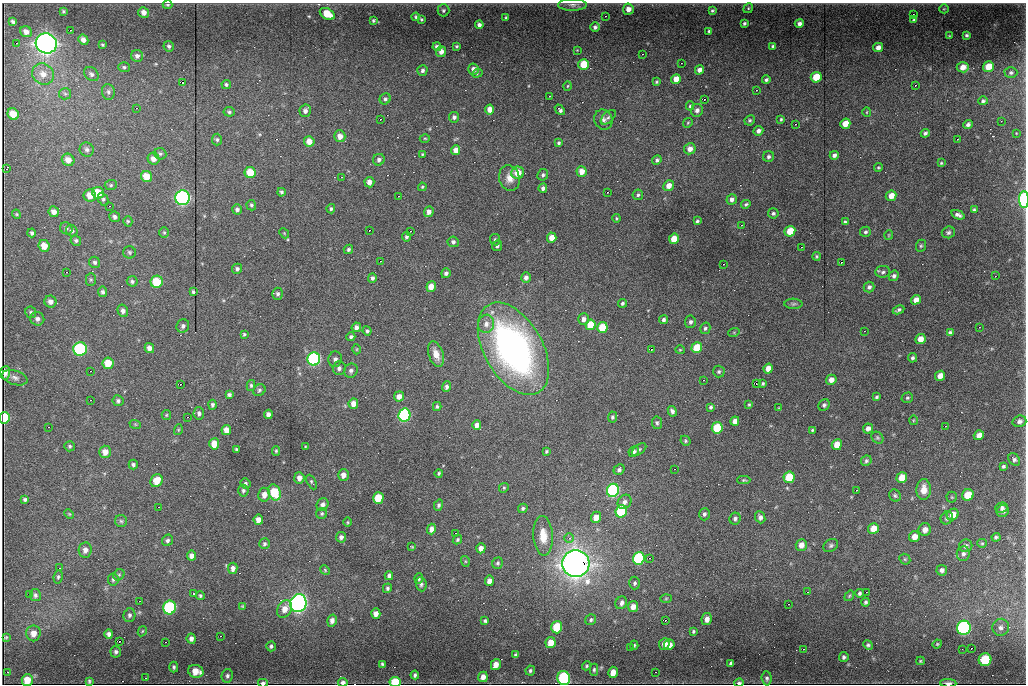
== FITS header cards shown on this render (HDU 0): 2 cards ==
NAXIS1  =                 1024
NAXIS2  =                  682

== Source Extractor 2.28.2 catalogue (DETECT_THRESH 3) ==
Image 1024 x 682 px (HDU 0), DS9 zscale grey, 1 PNG px = 1 image px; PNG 1028 x 686 px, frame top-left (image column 1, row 682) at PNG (2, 3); each listed source drawn as its Kron ellipse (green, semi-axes under 4 px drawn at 4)
Background 8140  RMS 73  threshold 220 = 3 sigma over >= 5 px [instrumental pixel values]
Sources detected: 457; all 457 listed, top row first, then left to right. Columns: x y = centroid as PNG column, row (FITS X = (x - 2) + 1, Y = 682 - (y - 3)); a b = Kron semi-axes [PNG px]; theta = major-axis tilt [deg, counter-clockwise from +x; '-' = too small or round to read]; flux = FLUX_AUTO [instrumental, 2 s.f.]
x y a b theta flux
168 5 5 3 - 7.0e+03
572 5 14 6 0 2.3e+04
748 8 5 4 - 6.4e+03
628 9 6 5 - 3.1e+04
944 9 5 4 - 5.4e+03
443 10 6 6 - 9.5e+03
63 11 4 3 - 7.3e+03
712 11 4 4 - 7.9e+03
144 12 5 5 - 2.7e+04
327 14 8 5 -30 1.0e+05
913 14 2 2 - 2.5e+03
605 16 2 2 - 2.3e+03
416 17 4 3 - 9.5e+03
506 17 3 3 - 6.3e+03
421 19 3 3 - 6.0e+03
373 20 4 3 - 7.7e+03
914 20 4 3 - 8.1e+03
13 21 4 3 - 9.1e+03
744 23 4 3 - 8.8e+03
799 23 5 4 - 2.0e+04
479 25 4 4 - 1.5e+04
595 27 5 4 - 1.3e+04
70 30 2 2 - 3.9e+03
709 31 4 3 - 7.7e+03
26 32 6 5 - 2.7e+04
966 35 3 3 - 8.2e+03
949 36 3 3 - 4.0e+03
83 40 5 4 - 2.3e+04
16 43 3 2 - 2.9e+03
46 43 11 10 - 3.4e+06
102 45 3 3 - 5.3e+03
169 46 5 5 - 1.0e+04
457 46 3 3 - 6.8e+03
773 46 4 3 - 1.1e+04
437 47 4 4 - 1.6e+04
878 47 5 4 - 2.6e+04
577 50 3 3 - 3.2e+03
441 52 5 5 - 2.9e+04
642 54 2 2 - 3.0e+03
137 56 6 6 - 1.6e+04
681 63 2 2 - 2.3e+03
584 64 5 5 - 1.4e+05
124 67 5 5 - 8.7e+03
963 67 6 5 - 3.8e+04
988 67 5 5 - 7.7e+04
474 69 6 5 - 3.0e+04
422 70 5 5 - 1.3e+04
699 70 5 4 - 2.3e+04
477 73 5 3 - 5.2e+03
1011 73 6 5 - 1.1e+04
43 74 11 10 - 4.8e+04
91 74 8 6 -42 1.4e+04
816 77 5 5 - 1.1e+05
676 79 5 4 - 4.9e+04
766 80 4 4 - 1.1e+04
182 82 3 2 - 1.8e+04
657 82 3 3 - 6.4e+03
226 84 5 4 - 9.7e+03
915 85 3 2 - 5.3e+03
567 86 4 3 - 4.6e+03
756 90 3 3 - 3.7e+03
108 92 8 6 -85 1.5e+04
65 94 6 5 - 9.7e+03
549 96 2 2 - 2.8e+03
385 99 6 5 - 1.1e+04
704 99 2 2 - 1.4e+04
983 101 5 4 - 9.6e+03
690 106 5 4 - 7.8e+03
136 108 3 2 - 2.2e+03
490 109 5 4 - 4.0e+04
560 110 6 3 -51 1.3e+04
697 110 6 6 - 1.8e+04
305 111 6 5 - 2.0e+04
229 112 5 4 - 9.7e+03
867 112 5 3 - 4.5e+03
13 114 6 5 - 6.8e+04
454 117 5 5 - 1.5e+04
608 117 9 5 42 1.3e+04
380 119 3 2 - 5.0e+03
781 119 4 3 - 6.1e+03
603 120 10 9 - 2.5e+04
750 120 5 5 - 9.1e+03
1001 121 2 2 - 2.1e+03
688 123 5 4 - 6.1e+03
795 124 3 2 - 3.9e+03
845 124 5 5 - 7.0e+04
968 124 5 4 - 1.4e+04
758 131 5 4 - 1.8e+04
925 133 4 4 - 1.1e+04
1016 133 3 2 - 3.1e+03
340 136 6 5 - 3.7e+04
425 138 5 3 - 4.7e+03
957 139 2 2 - 3.1e+03
217 140 6 5 - 9.9e+03
309 141 5 5 - 4.6e+04
559 143 4 3 - 8.8e+03
87 149 7 6 - 1.5e+04
690 149 6 5 - 2.9e+04
456 150 5 4 - 3.5e+04
160 154 6 5 - 9.0e+03
422 154 4 3 - 5.1e+03
834 155 4 4 - 1.6e+04
768 157 5 5 - 1.2e+04
153 159 6 5 - 3.3e+04
68 160 6 6 - 3.7e+04
379 160 6 5 - 1.6e+04
657 160 5 4 - 1.2e+04
941 163 4 3 - 5.0e+03
878 167 4 4 - 6.3e+03
7 168 4 2 - 3.1e+03
581 171 5 5 - 4.6e+04
250 173 5 5 - 1.1e+05
518 173 6 6 - 7.3e+04
543 175 6 5 - 1.0e+04
147 177 6 5 - 8.1e+04
341 177 2 2 - 2.8e+03
509 178 13 10 -73 4.7e+04
369 182 5 5 - 2.8e+04
111 185 6 5 - 7.6e+03
669 186 5 5 - 4.2e+04
422 187 4 4 - 5.9e+03
543 188 4 4 - 1.6e+04
281 192 4 4 - 8.4e+03
607 192 2 2 - 6.7e+03
98 193 6 5 - 1.3e+05
90 195 6 6 - 5.3e+04
638 195 5 5 - 9.6e+03
398 196 2 2 - 2.1e+03
891 196 5 5 - 4.9e+04
183 198 7 7 - 1.4e+06
103 199 7 5 -63 9.4e+03
732 199 5 5 - 1.9e+04
1024 200 8 4 -90 3.4e+05
746 204 5 4 - 8.5e+03
251 205 5 5 - 8.6e+03
109 206 2 2 - 3.2e+03
237 209 5 5 - 1.3e+04
331 209 5 4 - 8.6e+03
974 210 3 3 - 7.1e+03
54 212 5 5 - 2.7e+04
429 212 5 4 - 2.4e+04
773 213 5 5 - 1.1e+04
16 214 5 4 - 5.1e+03
958 215 7 4 -20 1.7e+04
115 217 5 5 - 1.5e+04
616 218 4 4 - 5.5e+03
128 221 5 4 - 6.5e+03
697 221 3 3 - 7.8e+03
845 222 4 3 - 9.7e+03
741 225 2 2 - 3.0e+03
66 228 6 5 - 1.1e+04
369 230 2 2 - 5.9e+03
72 231 6 5 - 1.1e+04
410 231 2 2 - 3.0e+03
790 231 5 5 - 9.9e+04
164 232 5 4 - 6.7e+03
865 232 5 5 - 9.3e+03
948 232 6 6 - 1.1e+04
32 233 4 4 - 8.8e+03
284 233 5 4 - 5.3e+03
889 235 5 4 - 5.0e+03
406 237 5 4 - 9.9e+03
552 238 5 4 - 5.1e+04
674 239 5 4 - 7.4e+04
76 240 5 5 - 9.7e+03
495 240 6 5 - 1.0e+04
453 242 5 5 - 1.2e+04
44 246 6 5 - 5.5e+04
497 246 5 5 - 1.0e+04
921 246 6 5 - 7.9e+03
801 247 2 2 - 2.4e+03
348 249 5 4 - 9.6e+03
129 252 6 6 - 8.9e+03
816 256 4 4 - 6.7e+03
380 261 2 2 - 3.3e+03
95 262 6 5 - 1.1e+04
841 262 2 2 - 1.4e+04
723 264 2 2 - 4.1e+03
237 269 5 5 - 1.2e+04
66 272 2 2 - 3.1e+03
883 272 7 6 - 1.2e+04
446 273 5 4 - 1.4e+04
894 276 5 5 - 1.3e+04
995 276 2 2 - 2.9e+03
526 277 5 5 - 1.8e+04
372 278 5 4 - 1.2e+04
91 280 6 5 - 7.5e+03
132 281 5 5 - 1.0e+04
157 282 6 6 - 1.9e+05
431 286 5 4 - 5.3e+04
869 287 5 5 - 1.4e+04
103 292 5 4 - 1.3e+04
193 292 4 3 - 8.0e+03
278 294 6 5 - 1.2e+04
916 300 5 4 - 4.0e+04
50 302 6 6 - 2.3e+04
622 303 4 4 - 8.3e+03
793 304 9 5 -2 1.0e+04
899 310 6 4 26 1.1e+04
123 311 6 5 - 1.7e+04
31 312 6 5 - 8.9e+03
37 319 7 6 - 1.8e+04
583 319 6 5 - 2.2e+04
664 320 4 4 - 1.3e+04
690 322 6 5 - 1.4e+04
486 324 9 8 - 2.9e+04
590 325 5 5 - 1.1e+05
183 326 7 6 - 1.4e+04
356 327 5 4 - 1.8e+04
602 327 5 5 - 1.4e+05
979 327 2 2 - 3.3e+03
705 328 6 5 - 9.8e+03
367 331 4 4 - 8.6e+03
864 331 2 2 - 2.6e+03
734 332 6 3 19 5.0e+03
950 333 4 4 - 1.3e+04
244 334 4 3 - 6.4e+03
351 337 4 4 - 1.1e+04
920 339 5 5 - 4.4e+04
149 348 5 4 - 2.6e+04
697 348 5 5 - 1.4e+05
80 349 7 6 - 6.4e+05
357 349 5 3 - 4.8e+03
513 349 50 29 -60 1.8e+06
651 349 3 2 - 1.8e+04
680 350 5 4 - 5.1e+03
436 354 13 7 -71 4.9e+04
912 358 5 4 - 1.1e+04
314 359 6 6 - 8.9e+05
335 359 8 6 77 1.8e+04
108 363 6 5 - 9.3e+04
339 368 7 6 - 1.6e+04
768 369 5 4 - 4.8e+04
90 371 2 2 - 3.9e+03
351 371 7 6 - 1.5e+04
719 372 6 6 - 9.5e+03
5 373 7 5 86 2.0e+04
940 376 5 5 - 4.0e+04
15 378 13 7 -17 2.3e+04
703 380 2 2 - 3.6e+03
831 380 5 5 - 3.4e+04
756 383 3 2 - 2.8e+04
763 383 4 3 - 7.6e+03
180 384 2 2 - 1.1e+04
251 385 5 4 - 7.7e+03
447 387 5 4 - 1.5e+04
259 390 6 5 - 1.1e+04
229 395 4 4 - 1.2e+04
399 396 5 5 - 3.2e+04
877 397 4 3 - 7.5e+03
907 398 6 5 - 8.4e+03
90 400 2 2 - 2.7e+03
118 401 5 5 - 1.1e+04
353 404 5 4 - 3.8e+04
212 405 5 4 - 9.7e+03
749 405 4 3 - 5.2e+03
824 405 6 5 - 1.2e+04
437 406 4 3 - 8.1e+03
711 407 4 4 - 8.7e+03
779 407 4 2 - 3.5e+03
672 411 5 4 - 1.4e+04
199 413 6 5 - 1.3e+04
268 414 4 4 - 2.1e+04
166 415 5 4 - 5.6e+03
404 415 7 6 - 7.4e+05
187 417 2 2 - 6.8e+03
612 417 5 4 - 9.0e+03
4 418 6 5 - 3.3e+05
913 420 5 3 - 4.2e+03
735 421 5 4 - 2.8e+04
1019 421 7 5 17 1.8e+04
657 423 6 5 - 9.6e+03
135 424 6 3 -18 5.0e+03
477 425 5 4 - 2.9e+04
945 426 2 2 - 3.1e+03
48 427 2 2 - 3.1e+03
717 428 6 5 - 1.9e+05
868 428 5 5 - 2.1e+04
178 430 5 3 - 5.0e+03
226 430 5 4 - 4.5e+04
812 430 4 3 - 6.6e+03
979 435 5 4 - 3.7e+04
877 438 6 5 - 8.5e+03
685 441 5 4 - 7.0e+03
214 444 5 5 - 6.3e+04
837 445 5 5 - 7.0e+04
70 446 5 5 - 8.7e+03
305 446 3 3 - 4.0e+03
236 449 3 3 - 5.6e+03
639 449 8 4 35 9.6e+03
276 451 5 4 - 6.9e+03
546 451 4 3 - 6.5e+03
634 451 5 5 - 1.5e+04
105 452 6 6 - 4.5e+04
1014 459 7 5 -53 1.3e+04
866 461 5 5 - 9.8e+03
133 465 5 4 - 9.8e+03
1003 466 3 3 - 7.6e+03
674 469 2 2 - 2.7e+03
619 470 6 5 - 1.3e+04
439 473 4 3 - 6.3e+03
343 475 6 5 - 3.3e+04
789 477 6 5 - 1.6e+05
299 478 5 5 - 2.5e+04
902 478 5 5 - 8.6e+04
744 480 6 4 1 6.7e+03
157 481 7 5 56 6.9e+04
312 482 8 4 -62 7.8e+03
245 484 6 4 -68 9.6e+03
504 488 5 4 - 6.6e+03
613 490 6 6 - 8.2e+05
856 490 3 2 - 5.0e+03
924 490 10 7 89 4.6e+04
243 491 6 5 - 1.1e+04
274 492 8 6 -66 1.7e+05
264 495 7 6 - 3.8e+04
968 495 6 5 - 1.0e+05
895 496 6 5 - 9.0e+03
952 497 5 5 - 5.7e+03
378 498 6 5 - 1.5e+05
25 500 4 3 - 9.1e+03
624 502 7 6 - 2.2e+04
323 504 6 5 - 1.9e+04
438 505 5 4 - 9.8e+03
158 507 2 2 - 4.2e+03
1002 507 6 5 - 1.2e+04
523 508 5 4 - 8.9e+03
621 511 6 5 - 4.1e+05
1003 511 6 6 - 1.4e+04
69 514 5 4 - 5.4e+03
322 514 5 5 - 9.0e+03
704 514 6 5 - 1.2e+04
953 515 6 5 - 5.5e+04
596 517 6 5 - 5.4e+04
760 517 6 5 - 1.7e+04
735 518 6 5 - 1.3e+04
947 518 6 6 - 1.3e+04
258 520 5 4 - 3.4e+04
121 521 6 6 - 1.0e+04
348 522 5 3 - 4.8e+03
431 529 5 4 - 2.5e+04
873 529 5 5 - 5.9e+04
925 530 6 6 - 3.2e+04
455 533 2 2 - 5.6e+03
543 536 20 9 -87 8.4e+04
341 537 5 5 - 1.7e+04
914 537 6 5 - 4.1e+04
996 537 4 3 - 9.0e+03
569 538 5 5 - 1.1e+04
167 540 6 5 - 1.2e+04
457 540 5 4 - 7.2e+03
982 543 5 4 - 5.7e+03
264 544 5 5 - 1.0e+04
801 545 6 5 - 3.6e+04
831 545 8 6 33 1.2e+04
966 546 7 6 - 1.5e+04
412 547 4 3 - 3.8e+03
481 548 5 4 - 2.7e+04
85 550 7 6 - 2.5e+04
963 554 7 6 - 1.4e+04
191 556 5 4 - 2.5e+04
639 558 6 5 - 5.7e+05
649 558 3 3 - 8.1e+03
905 559 6 5 - 6.9e+03
465 561 5 3 - 5.2e+03
498 563 6 5 - 8.9e+03
576 563 13 13 - 5.0e+06
59 568 2 2 - 3.0e+03
233 568 5 4 - 2.0e+04
325 570 5 4 - 5.7e+03
942 570 5 5 - 1.6e+04
119 575 6 5 - 7.6e+03
389 576 4 4 - 1.2e+04
58 577 6 4 80 8.0e+03
419 578 5 4 - 8.2e+03
113 580 6 5 - 9.2e+03
489 581 5 4 - 2.8e+04
635 583 6 5 - 1.1e+04
421 584 7 5 -85 1.2e+04
387 588 5 4 - 9.7e+03
807 592 3 2 - 4.7e+03
866 592 2 2 - 2.8e+03
859 593 4 3 - 9.9e+03
29 594 2 2 - 4.6e+03
194 594 3 2 - 4.0e+03
35 595 6 5 - 1.2e+04
200 596 4 4 - 8.4e+03
849 596 6 3 55 5.2e+03
666 598 6 4 2 6.3e+03
139 601 2 2 - 2.9e+03
866 602 4 4 - 8.6e+03
298 603 9 8 - 2.2e+06
621 603 6 5 - 1.9e+04
788 604 2 2 - 3.4e+03
242 606 4 2 - 5.3e+03
633 607 5 5 - 3.7e+04
170 608 7 6 - 5.5e+05
285 609 9 7 60 4.6e+04
376 614 5 4 - 3.0e+04
129 615 7 6 - 1.2e+04
707 619 6 5 - 3.0e+04
332 620 6 5 - 2.4e+04
591 620 6 5 - 9.9e+03
665 620 2 2 - 1.7e+04
485 621 4 3 - 7.6e+03
557 627 6 5 - 2.0e+05
1001 627 8 8 - 2.2e+04
964 628 7 7 - 1.1e+06
142 631 5 4 - 5.3e+03
693 631 4 3 - 6.8e+03
33 633 8 7 - 4.0e+04
109 634 5 4 - 1.7e+04
220 636 3 2 - 4.9e+03
6 637 3 2 - 5.3e+03
191 639 5 4 - 1.8e+04
119 641 3 2 - 5.7e+04
165 642 2 2 - 4.7e+03
551 643 6 5 - 5.8e+04
664 644 6 5 - 3.8e+04
937 644 5 4 - 5.1e+03
634 645 4 4 - 6.1e+03
669 645 5 5 - 3.7e+04
868 645 5 4 - 8.7e+03
271 646 5 4 - 1.0e+04
630 647 2 2 - 3.6e+03
971 648 2 2 - 9.8e+03
803 649 3 2 - 5.9e+03
962 649 2 2 - 2.1e+03
116 652 6 5 - 1.1e+04
515 655 4 3 - 8.3e+03
844 657 5 4 - 1.1e+04
985 660 6 6 - 2.6e+05
920 661 4 4 - 5.8e+03
731 663 4 3 - 8.4e+03
382 664 4 3 - 7.9e+03
496 665 6 5 - 4.0e+04
586 666 5 4 - 7.0e+03
174 667 5 4 - 9.4e+03
594 670 6 4 89 8.2e+03
196 671 8 6 -15 6.8e+04
530 671 5 5 - 9.1e+03
7 672 2 2 - 5.4e+03
613 672 6 4 74 5.2e+04
655 672 2 2 - 2.8e+03
415 675 4 4 - 1.1e+04
227 676 7 5 79 1.3e+04
483 677 5 4 - 3.4e+04
145 678 2 2 - 8.1e+03
564 678 7 6 - 5.8e+05
767 678 7 5 -84 1.3e+04
27 680 6 5 - 6.5e+04
89 681 4 3 - 6.8e+03
343 682 5 4 - 1.8e+04
395 682 5 5 - 1.8e+05
263 683 5 3 - 1.3e+04
739 683 5 4 - 1.1e+04
948 683 8 3 -2 1.3e+04
At the frame edge (FLAGS 8, measured only in part): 8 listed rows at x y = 1024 200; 4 418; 564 678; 343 682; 395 682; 263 683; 739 683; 948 683